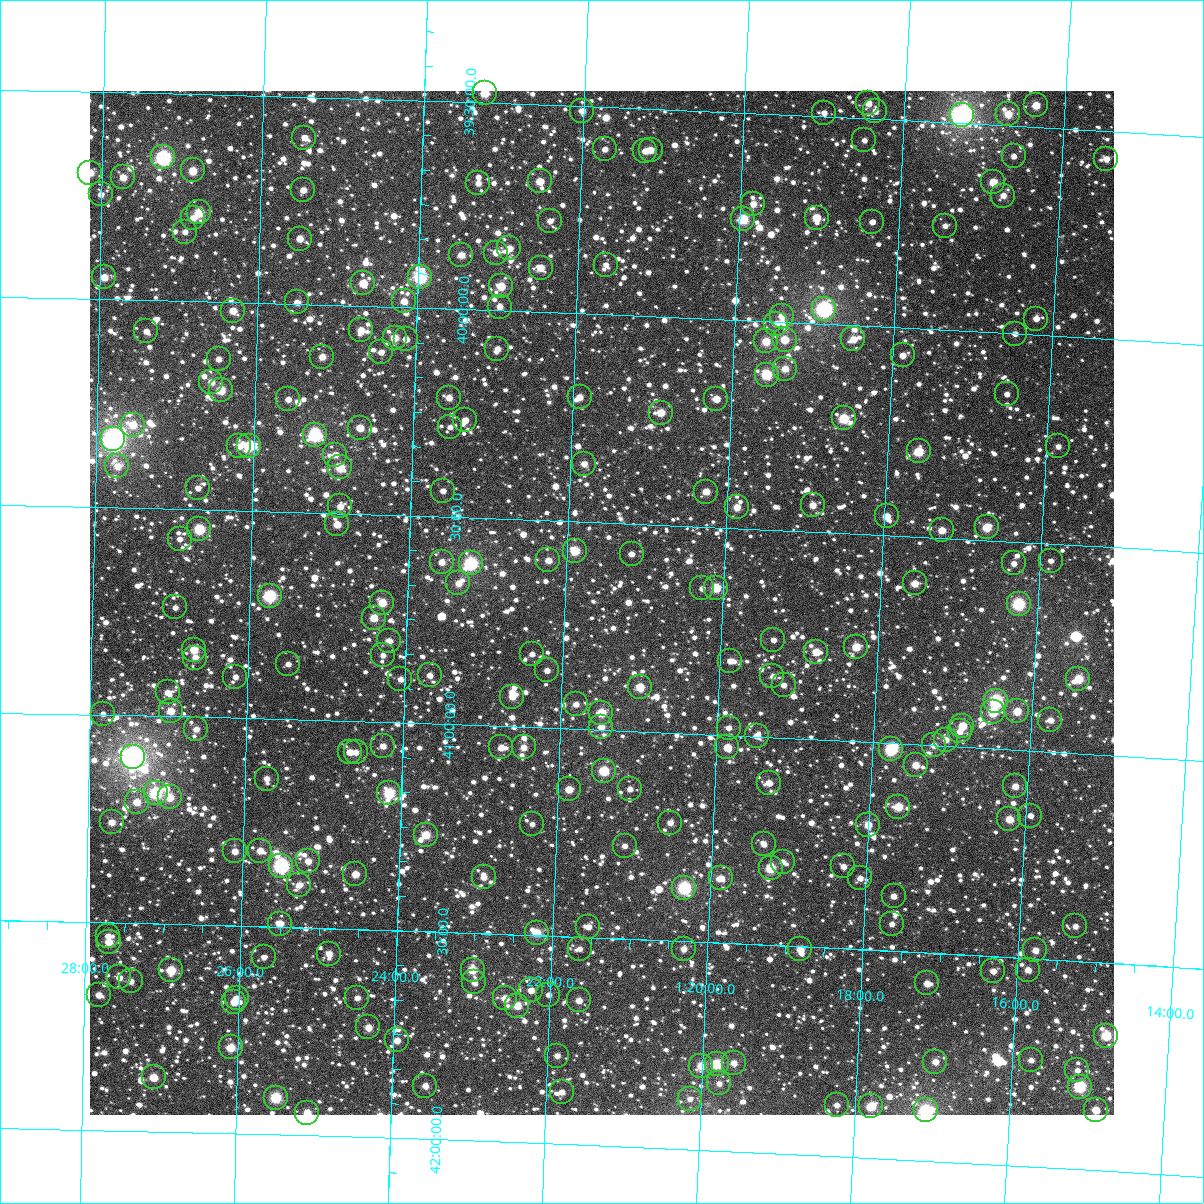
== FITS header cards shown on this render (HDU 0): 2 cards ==
NAXIS1  =                 1024
NAXIS2  =                 1024

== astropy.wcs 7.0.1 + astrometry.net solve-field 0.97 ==
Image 1024 x 1024 px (HDU 0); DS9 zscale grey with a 90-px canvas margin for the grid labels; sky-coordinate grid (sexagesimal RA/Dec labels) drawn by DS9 from the SOLVED WCS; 250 Tycho-2 reference stars matched to detected sources circled (green)
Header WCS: RA---TAN-SIP/DEC--TAN-SIP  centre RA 01:21:32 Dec +40:42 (20.38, +40.69 deg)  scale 8.67 arcsec/px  FOV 148.0' x 148.0'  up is +178 deg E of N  parity flipped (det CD > 0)
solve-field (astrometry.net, Tycho-2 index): VERIFIED the header's WCS against the Tycho-2 star catalogue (verified at 6 index scales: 14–250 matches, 0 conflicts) and refined it, rather than solving blind
Solved WCS: RA---TAN-SIP/DEC--TAN-SIP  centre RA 01:21:32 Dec +40:42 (20.38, +40.69 deg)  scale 8.67 arcsec/px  FOV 148.0' x 148.0'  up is +178 deg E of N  parity flipped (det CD > 0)
The solver's refit moves the header's centre by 0.2 arcsec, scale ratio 1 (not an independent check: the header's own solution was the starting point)
Tycho-2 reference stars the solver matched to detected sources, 250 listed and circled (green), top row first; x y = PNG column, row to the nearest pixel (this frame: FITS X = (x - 90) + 1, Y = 1024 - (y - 91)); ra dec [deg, ICRS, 3 dp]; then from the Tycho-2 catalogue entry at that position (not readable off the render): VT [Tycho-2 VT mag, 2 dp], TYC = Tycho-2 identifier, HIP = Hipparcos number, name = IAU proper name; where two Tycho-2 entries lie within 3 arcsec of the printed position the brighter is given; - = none
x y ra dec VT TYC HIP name
485 93 20.811 +39.477 10.03 2817-1324-1 - -
868 103 19.613 +39.463 10.92 2804-250-1 - -
1036 105 19.091 +39.448 10.26 2804-399-1 - -
582 111 20.504 +39.511 11.24 2817-1070-1 - -
875 111 19.591 +39.482 11.31 2804-439-1 - -
824 113 19.749 +39.491 11.76 2804-295-1 - -
1008 114 19.176 +39.472 10.25 2804-76-1 - -
962 115 19.319 +39.481 6.69 2804-171-1 6010 -
304 138 21.370 +39.599 11.22 2817-870-1 - -
864 140 19.620 +39.553 12.28 2804-396-1 - -
605 149 20.429 +39.602 11.96 2817-1450-1 - -
651 150 20.286 +39.599 10.89 2817-1338-1 - -
645 151 20.304 +39.602 11.50 2817-1192-1 - -
1014 156 19.152 +39.573 11.87 2804-294-1 - -
163 157 21.810 +39.654 7.96 2817-896-1 6782 -
1106 159 18.862 +39.567 11.07 2804-107-1 - -
193 170 21.715 +39.684 10.51 2817-1174-1 - -
90 173 22.035 +39.695 10.70 2817-1313-1 - -
123 177 21.933 +39.705 10.68 2817-1102-1 - -
540 181 20.629 +39.685 10.28 2817-873-1 - -
993 182 19.211 +39.639 10.00 2804-13-1 - -
478 183 20.821 +39.695 11.77 2817-1106-1 - -
303 190 21.368 +39.724 11.10 2817-995-1 - -
101 194 22.001 +39.747 11.32 2817-839-1 - -
1003 196 19.178 +39.669 11.08 2804-225-1 - -
753 204 19.958 +39.719 11.00 2804-512-1 - -
199 212 21.692 +39.785 9.59 2817-867-1 - -
193 218 21.710 +39.799 11.35 2817-993-1 - -
817 218 19.758 +39.744 10.14 2804-519-1 - -
743 219 19.988 +39.756 9.35 2804-509-1 - -
550 221 20.593 +39.779 11.39 2817-1024-1 - -
872 222 19.583 +39.748 11.44 2804-137-1 - -
945 226 19.355 +39.749 11.64 2804-117-1 - -
185 232 21.735 +39.833 11.54 2817-893-1 - -
300 239 21.375 +39.842 10.71 2817-1099-1 - -
509 248 20.717 +39.849 11.13 2817-1075-1 - -
496 253 20.757 +39.860 10.92 2817-916-1 - -
461 255 20.866 +39.869 10.70 2817-913-1 - -
606 265 20.412 +39.880 11.56 2817-1409-1 - -
541 268 20.616 +39.893 10.48 2817-1080-1 - -
104 277 21.985 +39.946 10.58 2817-115-1 - -
420 277 20.993 +39.924 8.43 2817-942-1 6533 -
363 283 21.171 +39.945 10.43 2817-813-1 - -
501 286 20.739 +39.940 10.15 2817-1670-1 - -
404 301 21.042 +39.985 10.97 2817-435-1 - -
297 302 21.377 +39.995 11.31 2817-74-1 - -
500 307 20.740 +39.990 11.27 2817-493-1 - -
824 309 19.721 +39.963 7.59 2804-1174-1 6144 -
233 311 21.578 +40.020 10.72 2817-589-1 - -
782 316 19.853 +39.985 10.91 2804-1569-1 - -
1036 319 19.054 +39.960 11.10 2804-858-1 - -
776 324 19.869 +40.004 10.98 2804-1465-1 - -
361 330 21.174 +40.058 10.89 2817-662-1 - -
146 331 21.849 +40.074 11.47 2817-338-1 - -
1015 334 19.119 +40.000 11.58 2804-1502-1 - -
395 338 21.068 +40.074 10.36 2817-743-1 - -
406 339 21.031 +40.076 11.43 2817-765-1 - -
853 339 19.624 +40.033 10.76 2804-1589-1 - -
785 340 19.841 +40.041 10.13 2804-1275-1 - -
766 341 19.898 +40.048 10.21 2804-1402-1 - -
497 349 20.743 +40.092 11.95 2817-777-1 - -
381 352 21.109 +40.109 11.69 2817-767-1 - -
903 355 19.467 +40.066 11.23 2804-1601-1 - -
322 357 21.293 +40.124 10.76 2817-323-1 - -
219 359 21.620 +40.137 11.50 2817-15-1 - -
785 369 19.835 +40.111 10.61 2804-1780-1 - -
767 375 19.892 +40.127 9.17 2804-1224-1 - -
211 382 21.641 +40.193 11.19 2817-2176-1 - -
221 390 21.610 +40.212 9.79 2817-2264-1 - -
1007 394 19.133 +40.146 11.83 2804-753-1 - -
580 397 20.478 +40.201 10.98 2817-499-1 - -
449 398 20.890 +40.213 11.06 2817-501-1 - -
288 399 21.397 +40.229 11.36 2817-2182-1 - -
716 399 20.047 +40.191 11.11 2817-1913-1 - -
661 413 20.220 +40.230 10.30 2817-1676-1 - -
844 418 19.643 +40.224 9.40 2804-531-1 6120 -
465 420 20.837 +40.266 11.87 2817-429-1 - -
133 425 21.884 +40.300 10.60 2817-2113-1 - -
450 427 20.883 +40.284 11.81 2817-461-1 - -
360 428 21.167 +40.293 10.96 2817-467-1 - -
315 435 21.310 +40.314 8.60 2817-2094-1 - -
113 439 21.945 +40.336 6.58 2817-2327-1 6823 -
239 446 21.547 +40.345 11.65 2817-984-1 - -
249 446 21.517 +40.345 9.18 2817-2211-1 - -
1058 446 18.962 +40.265 11.53 2804-1675-1 - -
919 451 19.401 +40.295 9.59 2804-1129-1 - -
335 455 21.243 +40.360 11.48 2817-600-1 - -
584 464 20.456 +40.361 11.30 2817-611-1 - -
117 466 21.931 +40.401 10.78 2817-2010-1 - -
340 467 21.227 +40.389 10.01 2817-2075-1 - -
198 488 21.674 +40.449 11.35 2817-1975-1 - -
443 491 20.899 +40.438 11.60 2817-728-1 - -
706 492 20.067 +40.416 10.71 2817-1858-1 - -
813 505 19.727 +40.437 10.84 2804-1230-1 - -
340 506 21.223 +40.484 11.31 2817-2206-1 - -
737 507 19.967 +40.450 10.68 2804-1516-1 - -
887 516 19.492 +40.455 10.30 2804-921-1 - -
337 524 21.231 +40.527 10.57 2817-1970-1 - -
987 527 19.174 +40.469 10.03 2804-1016-1 - -
199 529 21.667 +40.548 9.14 2817-754-1 - -
942 530 19.316 +40.481 10.71 2804-1173-1 - -
180 539 21.728 +40.572 11.84 2817-2009-1 - -
575 551 20.475 +40.571 9.86 2817-511-1 - -
632 554 20.294 +40.573 11.55 2817-1790-1 - -
548 560 20.557 +40.596 10.88 2817-465-1 - -
1051 561 18.966 +40.541 11.63 2804-1838-1 - -
442 562 20.895 +40.610 11.54 2817-455-1 - -
471 563 20.804 +40.610 8.27 2817-451-1 6469 -
1014 563 19.082 +40.552 11.96 2804-1570-1 - -
458 583 20.840 +40.659 11.03 2817-95-1 - -
915 583 19.393 +40.613 10.62 2804-1742-1 - -
702 588 20.066 +40.649 11.90 2817-1755-1 - -
716 588 20.022 +40.646 9.66 2817-1747-1 - -
270 596 21.438 +40.703 8.70 2817-2004-1 - -
382 603 21.080 +40.712 10.11 2817-325-1 - -
1019 604 19.060 +40.649 8.48 2804-661-1 - -
175 607 21.737 +40.738 12.06 2817-2001-1 - -
374 618 21.106 +40.749 10.37 2817-312-1 - -
773 640 19.832 +40.765 11.38 2804-1885-1 - -
389 641 21.054 +40.804 10.57 2817-279-1 - -
856 647 19.568 +40.773 10.22 2804-878-1 - -
194 650 21.675 +40.838 10.13 2817-1971-1 - -
816 652 19.695 +40.789 10.31 2804-1861-1 - -
532 654 20.598 +40.823 12.02 2817-393-1 - -
383 655 21.072 +40.839 11.31 2817-387-1 - -
195 658 21.669 +40.857 11.32 2817-482-1 - -
730 661 19.967 +40.820 11.44 2804-823-1 - -
288 664 21.373 +40.866 11.47 2817-2069-1 - -
547 670 20.548 +40.862 11.47 2817-194-1 - -
430 675 20.921 +40.883 10.99 2817-185-1 - -
772 676 19.830 +40.853 11.54 2804-1438-1 - -
235 677 21.540 +40.902 11.53 2817-692-1 - -
400 679 21.014 +40.895 11.41 2817-150-1 - -
1078 679 18.857 +40.822 9.68 2804-726-1 - -
784 685 19.793 +40.873 11.48 2804-1381-1 - -
640 687 20.251 +40.893 10.12 2817-1693-1 - -
168 692 21.754 +40.943 11.08 2817-773-1 - -
512 697 20.656 +40.927 10.67 2817-68-1 - -
996 701 19.114 +40.885 8.49 2804-623-1 5941 -
576 704 20.452 +40.940 11.40 2817-42-1 - -
171 711 21.744 +40.987 10.51 2817-186-1 - -
1017 711 19.046 +40.908 10.14 2804-734-1 - -
993 712 19.122 +40.912 9.72 2804-928-1 - -
601 713 20.370 +40.958 9.81 2817-8-1 6341 -
103 714 21.960 +40.998 12.02 2817-1986-1 - -
1050 720 18.939 +40.924 10.93 2804-1694-1 - -
962 726 19.218 +40.949 10.54 2804-1178-1 - -
601 727 20.368 +40.992 11.13 2817-71-1 - -
729 728 19.962 +40.982 11.48 2804-857-1 - -
196 729 21.661 +41.029 11.40 2817-682-1 - -
960 731 19.225 +40.963 11.37 2804-615-1 - -
757 736 19.871 +40.998 10.94 2804-582-1 - -
946 740 19.268 +40.985 11.28 2804-538-1 - -
934 745 19.306 +41.000 11.08 2804-682-1 - -
383 746 21.063 +41.057 10.97 2817-152-1 - -
501 747 20.685 +41.051 11.00 2817-139-1 - -
524 747 20.614 +41.049 11.20 2817-143-1 - -
727 747 19.963 +41.029 10.32 2804-604-1 - -
891 749 19.440 +41.014 8.69 2804-1772-1 6059 -
350 752 21.168 +41.074 10.68 2817-165-1 - -
356 752 21.149 +41.074 11.59 2817-189-1 - -
133 757 21.861 +41.101 6.46 2817-2326-1 6794 -
916 765 19.360 +41.050 10.54 2804-1430-1 - -
604 771 20.355 +41.097 9.39 2817-392-1 - -
267 779 21.432 +41.144 11.17 2817-108-1 - -
769 783 19.826 +41.110 10.79 2804-1814-1 - -
1015 786 19.039 +41.088 10.86 2804-1265-1 - -
569 789 20.465 +41.146 10.46 2817-273-1 - -
630 789 20.270 +41.139 12.06 2817-1621-1 - -
156 793 21.785 +41.186 8.79 2817-321-1 6778 -
389 793 21.039 +41.170 9.13 2817-1821-1 - -
170 797 21.740 +41.195 10.37 2817-703-1 - -
137 802 21.845 +41.209 10.82 2817-2080-1 - -
898 807 19.408 +41.152 10.02 2804-1303-1 - -
1030 816 18.985 +41.156 11.74 2804-588-1 - -
1009 819 19.051 +41.168 10.16 2804-1121-1 - -
112 822 21.924 +41.258 10.56 2821-2007-1 - -
670 823 20.135 +41.216 11.38 2817-1789-1 - -
532 824 20.577 +41.233 11.98 2817-224-1 - -
868 825 19.502 +41.199 10.71 2804-658-1 - -
426 835 20.917 +41.267 10.17 2821-320-1 - -
764 844 19.833 +41.258 11.32 2808-649-1 - -
625 846 20.278 +41.277 11.31 2821-1401-1 - -
235 851 21.527 +41.321 10.90 2821-2067-1 - -
260 851 21.446 +41.318 11.07 2821-2352-1 - -
308 861 21.291 +41.340 10.97 2821-2046-1 - -
783 862 19.769 +41.297 11.49 2808-613-1 - -
281 866 21.378 +41.352 8.08 2821-2350-1 6663 -
843 866 19.575 +41.302 11.47 2808-925-1 - -
771 868 19.807 +41.315 9.42 2808-911-1 - -
355 874 21.138 +41.368 10.46 2821-138-1 - -
484 877 20.727 +41.365 11.16 2821-82-1 - -
721 878 19.966 +41.344 11.15 2808-409-1 - -
860 878 19.520 +41.329 11.60 2808-841-1 - -
299 885 21.320 +41.399 11.57 2821-1885-1 - -
684 888 20.082 +41.372 8.49 2821-1482-1 - -
894 896 19.409 +41.368 11.32 2808-465-1 - -
280 924 21.377 +41.493 10.28 2821-2282-1 - -
892 924 19.411 +41.435 11.89 2808-579-1 - -
1075 926 18.821 +41.417 11.89 2808-899-1 - -
588 927 20.384 +41.475 11.30 2821-10-1 - -
537 933 20.550 +41.495 10.15 2821-1843-1 - -
108 936 21.928 +41.532 11.61 2821-2014-1 - -
109 942 21.925 +41.547 10.43 2821-2079-1 - -
580 949 20.409 +41.528 11.91 2821-238-1 - -
684 949 20.075 +41.518 11.29 2821-1784-1 - -
800 949 19.700 +41.506 10.39 2808-49-1 - -
1035 950 18.945 +41.480 10.93 2808-47-1 - -
329 954 21.215 +41.562 10.84 2821-258-1 - -
264 957 21.425 +41.574 11.74 2821-2248-1 - -
171 970 21.723 +41.611 9.70 2821-1864-1 - -
473 970 20.751 +41.588 9.90 2821-229-1 - -
1028 970 18.966 +41.527 11.20 2808-561-1 - -
993 971 19.077 +41.535 11.39 2808-497-1 - -
119 977 21.888 +41.632 11.16 2821-1019-1 - -
131 981 21.851 +41.640 11.62 2821-2097-1 - -
474 982 20.745 +41.619 11.74 2821-41-1 - -
927 983 19.287 +41.574 10.83 2808-67-1 - -
531 990 20.561 +41.633 11.75 2821-17-1 - -
99 995 21.953 +41.675 11.24 2821-2060-1 - -
548 995 20.504 +41.642 12.06 2821-73-1 - -
237 998 21.509 +41.675 11.81 2821-356-1 - -
357 998 21.120 +41.666 11.51 2821-79-1 - -
505 998 20.643 +41.655 10.52 2821-95-1 - -
579 1000 20.406 +41.653 10.84 2821-109-1 - -
234 1002 21.516 +41.684 10.49 2821-166-1 - -
517 1006 20.603 +41.671 10.16 2821-140-1 - -
368 1027 21.081 +41.735 10.78 2821-182-1 - -
1106 1036 18.702 +41.675 9.27 2808-623-1 - -
397 1040 20.987 +41.765 10.73 2821-921-1 - -
231 1047 21.524 +41.794 10.05 2821-2070-1 - -
557 1056 20.469 +41.788 11.20 2821-1102-1 - -
1031 1060 18.940 +41.744 11.41 2808-1995-1 - -
935 1062 19.248 +41.761 11.08 2808-1960-1 - -
734 1063 19.897 +41.788 11.34 2808-1825-1 - -
717 1064 19.952 +41.792 9.41 2808-1804-1 - -
701 1066 20.003 +41.798 10.20 2821-1638-1 - -
1077 1070 18.788 +41.762 12.02 2808-1865-1 - -
154 1077 21.770 +41.870 10.18 2821-1120-1 - -
719 1083 19.942 +41.838 11.95 2808-2011-1 - -
425 1086 20.891 +41.872 11.33 2821-1299-1 - -
1080 1087 18.778 +41.802 8.64 2808-1768-1 - -
562 1092 20.449 +41.875 12.32 2821-1241-1 - -
276 1098 21.374 +41.912 9.16 2821-2006-1 - -
690 1099 20.035 +41.879 11.77 2821-1712-1 - -
837 1105 19.558 +41.877 11.28 2808-1735-1 - -
871 1106 19.448 +41.876 9.80 2808-1730-1 - -
926 1110 19.271 +41.879 8.35 2808-1927-1 - -
1096 1110 18.722 +41.855 10.19 2808-1587-1 - -
307 1113 21.270 +41.945 10.41 2821-1121-1 - -